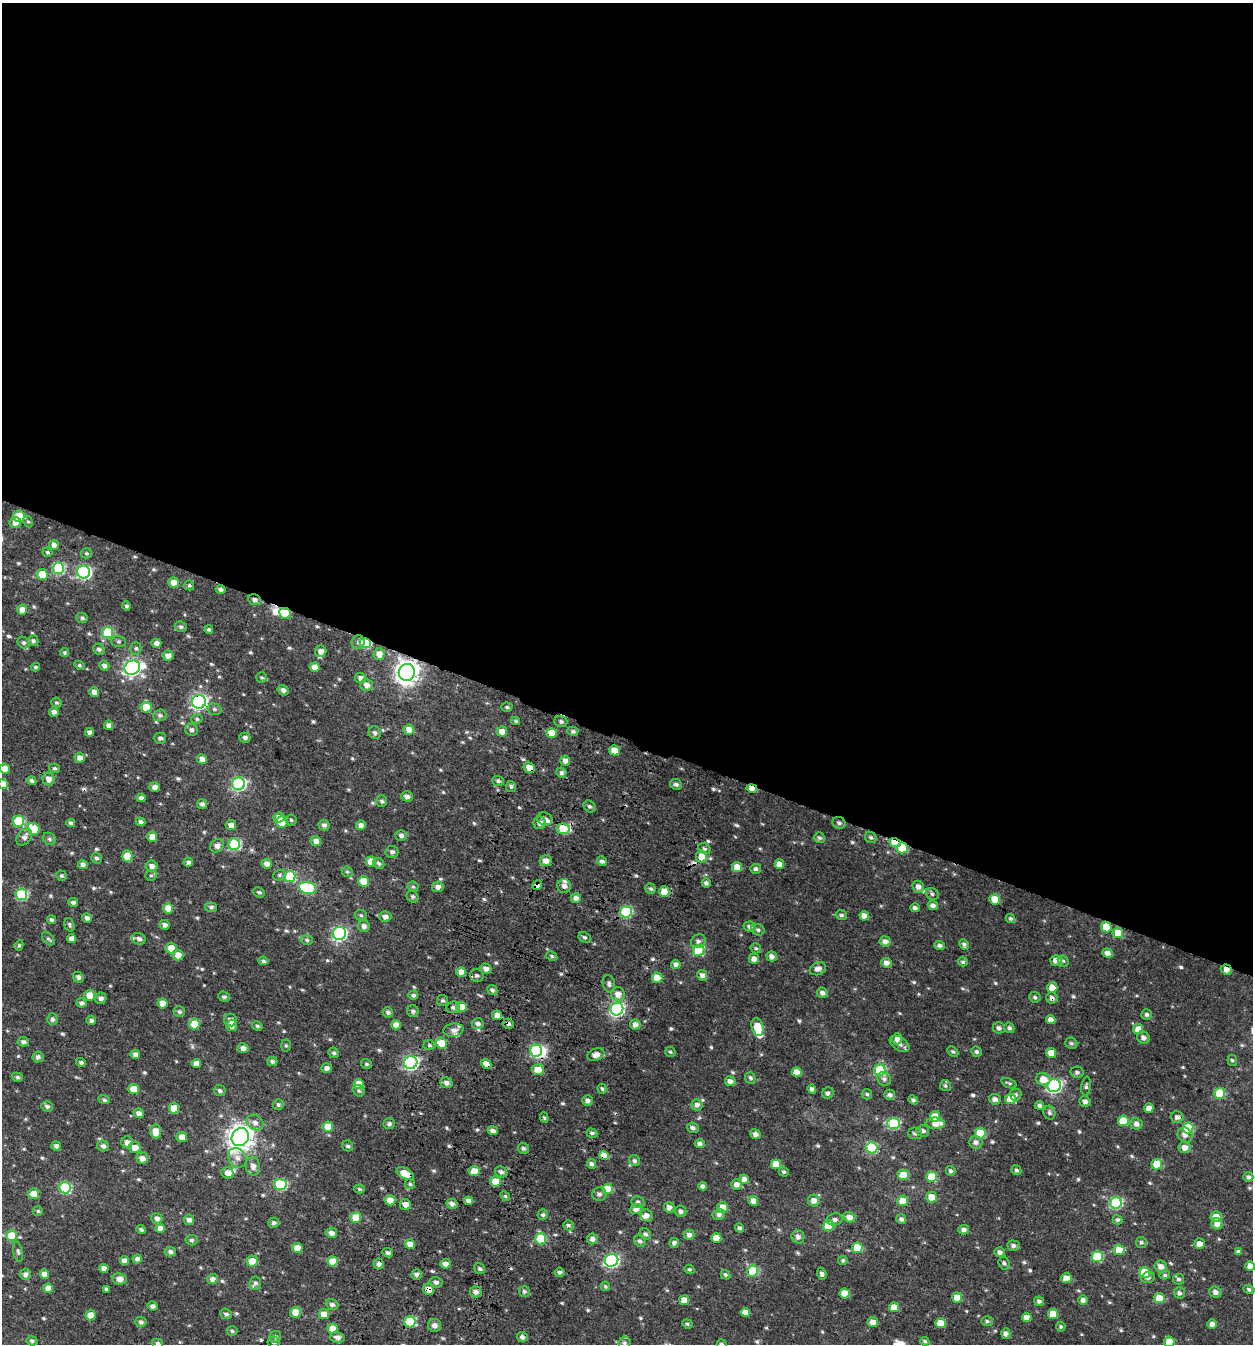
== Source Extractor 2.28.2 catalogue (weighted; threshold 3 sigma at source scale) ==
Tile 3 of 4 x 4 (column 3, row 1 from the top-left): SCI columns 2832-4082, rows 4084-5425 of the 5726 x 5472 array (HDU 1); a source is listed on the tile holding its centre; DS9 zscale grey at full resolution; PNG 1255 x 1346 px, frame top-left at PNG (2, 3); each listed source drawn as its Kron ellipse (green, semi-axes under 4 px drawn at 4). Shown black and unused: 55% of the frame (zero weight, under 3 of 4 exposures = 6% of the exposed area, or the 3 px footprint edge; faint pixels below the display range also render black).
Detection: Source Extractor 2.28.2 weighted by HDU 2 'WHT'; one run over the whole footprint, this tile lists its part. Background 0.00562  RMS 0.0041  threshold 0.0184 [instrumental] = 3 sigma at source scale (4.5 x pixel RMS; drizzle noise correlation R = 1.50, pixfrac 1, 0.0396/0.0396 arcsec/px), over >= 5 px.
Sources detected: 633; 1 too faint to see at this stretch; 3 inside a brighter object's white glare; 4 cosmic-ray / hot-pixel residue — neither listed nor drawn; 8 inside a brighter listed object's ellipse — not listed separately; of the other 617, all 500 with FLUX_AUTO >= 0.653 (the completeness limit of this list) listed and drawn (117 fainter detections not listed), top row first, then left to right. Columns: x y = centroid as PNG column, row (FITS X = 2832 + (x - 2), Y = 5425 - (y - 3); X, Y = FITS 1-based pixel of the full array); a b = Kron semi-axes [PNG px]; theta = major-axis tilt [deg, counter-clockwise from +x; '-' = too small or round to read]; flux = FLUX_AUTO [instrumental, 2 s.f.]
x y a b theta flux
19 516 6 5 - 11
15 522 6 5 - 3.1
28 522 6 4 -61 0.66
54 545 5 5 - 1.9
47 552 5 4 - 0.68
86 553 5 5 - 0.66
58 568 6 6 - 35
84 572 6 6 - 65
42 575 6 5 - 5.8
174 582 5 5 - 3.8
189 585 5 5 - 0.75
221 589 5 4 - 1.3
254 600 7 5 -20 1.4
126 606 5 4 - 0.85
22 609 5 5 - 3.1
285 613 6 5 - 6.1
82 618 6 5 - 1
181 627 6 5 - 0.99
209 630 4 3 - 0.81
108 632 5 5 - 22
33 641 5 5 - 0.93
119 641 7 5 -1 0.76
358 642 7 6 - 1.4
23 643 6 5 - 1
156 643 5 4 - 2.1
365 643 6 5 - 25
136 648 6 5 - 0.9
99 649 6 5 - 1.1
321 651 6 5 - 2.6
64 653 4 4 - 0.71
379 654 6 5 - 3.6
168 656 5 5 - 2.5
79 665 5 4 - 0.67
104 666 5 4 - 1.5
35 667 4 3 - 0.71
314 667 5 5 - 3.3
132 668 8 7 - 130
407 672 8 8 - 310
262 678 5 5 - 0.7
360 678 6 5 - 2
366 685 6 6 - 2.4
283 690 6 5 - 1.5
94 692 5 5 - 2.9
199 702 7 6 - 100
56 703 5 5 - 0.67
146 707 5 5 - 6.9
507 707 5 4 - 0.76
214 709 7 5 -15 0.89
54 712 5 5 - 1.6
160 715 7 6 - 1.1
197 719 6 5 - 0.76
516 721 4 4 - 0.74
561 721 6 5 - 0.98
109 725 4 4 - 2
191 730 6 6 - 1.2
409 730 5 5 - 3.9
502 731 5 5 - 3.6
573 731 5 4 - 0.93
89 732 4 4 - 1.6
375 733 6 6 - 1.2
551 733 5 5 - 5.6
160 738 6 5 - 1.1
245 738 5 5 - 1.1
614 750 5 5 - 6.3
79 758 5 5 - 2.5
202 759 5 4 - 3
565 761 5 5 - 2.3
54 768 5 4 - 0.79
529 768 6 5 - 3
5 769 5 5 - 3.4
561 773 5 5 - 1
49 779 6 6 - 2.6
32 781 4 4 - 1.2
498 781 6 4 -19 0.87
3 784 5 5 - 6.4
238 784 6 6 - 65
676 784 6 5 - 1.3
511 786 5 5 - 0.9
155 787 5 5 - 1.9
752 788 5 4 - 3.8
407 796 6 5 - 1.9
141 798 4 4 - 1.5
382 801 6 5 - 0.88
202 804 5 5 - 1.3
589 806 6 5 - 0.94
279 817 5 5 - 3.8
545 819 8 6 -18 1.5
291 820 5 5 - 0.75
19 821 5 5 - 23
141 822 5 4 - 1.3
282 822 5 5 - 8.5
71 823 4 4 - 1.1
540 823 6 6 - 2.2
839 823 7 5 -24 1.1
231 825 5 5 - 2.2
324 825 5 5 - 1.4
361 825 5 4 - 2.3
34 829 6 5 - 9.4
563 829 6 5 - 15
401 836 6 5 - 1.3
24 837 9 6 52 1.9
152 837 5 5 - 4.1
871 837 6 5 - 0.84
819 838 6 5 - 0.84
49 839 7 6 - 0.93
316 841 5 5 - 2.6
895 842 6 4 -21 12
234 844 6 5 - 34
217 846 7 6 - 2.1
902 848 6 5 - 15
704 849 6 5 - 0.9
392 852 6 6 - 1.3
127 856 6 5 - 7.9
702 856 6 5 - 4.8
96 858 5 5 - 0.96
371 861 5 5 - 6.4
546 861 6 5 - 2.9
602 861 5 4 - 1.2
188 862 5 4 - 1.4
379 863 6 5 - 1.2
83 864 5 4 - 1.4
267 864 5 5 - 2.1
779 864 5 4 - 2.7
152 866 6 6 - 2.1
737 867 5 5 - 4
756 869 5 4 - 1.2
347 872 6 5 - 0.66
151 875 6 5 - 0.7
279 875 6 5 - 0.78
62 876 5 5 - 0.73
290 876 5 5 - 26
364 881 5 5 - 9.4
706 883 4 4 - 1.1
537 885 5 4 - 2
564 886 7 7 - 1.9
413 887 5 5 - 0.72
438 887 6 5 - 2
918 887 6 5 - 2.1
308 888 9 6 -13 30
651 889 5 5 - 0.84
664 891 5 5 - 6.6
259 892 6 5 - 0.79
21 894 6 5 - 34
932 894 7 5 -38 0.89
413 896 6 5 - 0.96
576 898 5 5 - 2
995 899 5 5 - 6.7
73 902 5 4 - 1.1
933 905 5 4 - 1.4
211 907 6 5 - 1.1
168 908 5 5 - 5.2
915 908 5 4 - 1.3
626 912 6 5 - 30
361 915 6 5 - 0.76
841 915 6 4 -9 0.9
864 916 5 4 - 2.7
385 917 6 5 - 1.7
87 918 5 4 - 1.6
1011 919 5 4 - 0.68
51 920 5 4 - 0.86
69 925 7 5 -72 0.84
165 925 5 4 - 1.6
364 926 6 5 - 1.7
750 927 6 5 - 1.4
1106 927 5 5 - 5.6
758 930 7 5 -25 0.94
1118 933 5 5 - 6.6
339 934 6 6 - 76
584 937 6 5 - 0.85
72 938 4 4 - 2.4
48 939 8 5 -50 0.83
139 939 7 5 -21 1.3
307 940 6 5 - 0.86
698 941 8 6 32 1.3
885 941 5 5 - 2
964 944 5 4 - 1
19 945 5 4 - 0.69
940 945 5 4 - 1.2
171 948 5 5 - 5.5
756 948 5 5 - 0.71
699 951 6 5 - 27
1107 953 5 4 - 2.3
178 955 5 5 - 3.6
552 956 6 4 -28 0.66
772 956 5 5 - 2.1
754 959 5 5 - 2.4
1056 960 6 5 - 2.7
263 961 5 4 - 0.82
1063 961 6 5 - 0.68
963 962 5 4 - 0.75
886 963 5 5 - 2.2
676 964 5 4 - 1.7
486 969 6 5 - 2.2
818 969 8 6 24 2.4
1226 969 5 5 - 2.4
461 972 5 4 - 3.3
477 975 7 6 - 1.1
702 975 5 5 - 1.9
78 977 5 5 - 1.4
657 978 5 5 - 6
609 984 9 6 -77 1.2
1052 987 5 5 - 3.7
492 990 5 5 - 1.1
822 993 5 5 - 1.7
618 994 7 7 - 3.3
90 995 5 5 - 5
413 995 5 4 - 1.2
224 997 6 5 - 0.9
1035 997 5 5 - 0.98
101 998 6 5 - 1.7
1052 998 6 5 - 1.4
443 1000 6 5 - 0.86
82 1003 5 4 - 1.4
163 1003 5 5 - 4.9
453 1007 7 6 - 1.3
461 1007 5 5 - 6.3
617 1009 6 6 - 80
413 1011 6 5 - 1.2
179 1012 5 5 - 0.83
388 1012 5 5 - 1.1
1147 1014 5 5 - 1
497 1015 5 4 - 2.6
52 1019 6 5 - 1.2
91 1020 5 4 - 1.1
231 1020 7 6 - 2.2
1051 1020 5 4 - 2.1
194 1024 5 5 - 10
478 1024 6 5 - 1.3
508 1024 5 5 - 1.3
635 1024 5 5 - 2.2
232 1025 6 5 - 2.6
396 1025 5 4 - 3.3
257 1026 5 4 - 0.7
757 1027 9 6 -77 8.8
999 1028 6 5 - 1.3
1009 1028 5 5 - 1.1
1138 1029 5 5 - 4.3
453 1030 10 6 9 1.8
1143 1038 6 6 - 1.7
897 1039 5 5 - 1.9
23 1042 6 4 -5 1.2
441 1043 6 5 - 6.7
1071 1043 6 5 - 0.92
899 1044 11 6 -35 1.7
286 1045 6 5 - 0.66
429 1045 6 5 - 0.74
243 1048 5 5 - 2.1
536 1051 6 5 - 31
953 1051 6 4 -46 0.7
670 1052 5 5 - 0.68
977 1052 5 5 - 0.98
334 1053 5 5 - 0.89
1051 1053 5 5 - 4.1
135 1055 5 4 - 1.9
596 1055 9 6 20 3.1
38 1057 5 5 - 1.3
1232 1060 5 4 - 0.67
272 1061 5 4 - 0.85
81 1062 5 4 - 1
196 1063 4 4 - 2.6
411 1063 6 6 - 82
366 1064 6 5 - 0.78
486 1064 5 4 - 3.1
327 1068 5 5 - 1.9
538 1070 6 5 - 6
880 1070 5 5 - 27
796 1072 5 4 - 3.9
1077 1072 6 5 - 1
17 1077 5 4 - 0.74
750 1078 6 5 - 1
884 1079 7 6 - 1.3
1043 1079 7 6 - 4.6
730 1081 5 5 - 1.8
446 1083 6 5 - 1.5
1009 1083 8 4 -22 0.77
359 1084 5 5 - 6.1
945 1086 5 5 - 0.75
1054 1086 7 6 - 74
1086 1086 9 5 83 0.95
134 1089 5 5 - 5.4
602 1089 5 4 - 0.75
812 1089 4 4 - 1.4
220 1091 6 5 - 1.1
359 1091 6 5 - 0.7
828 1093 6 5 - 1.1
1220 1093 5 5 - 17
867 1094 5 5 - 0.71
890 1095 5 5 - 1.4
1016 1095 6 6 - 0.92
995 1099 6 5 - 1.7
1010 1099 5 5 - 6.1
104 1100 6 4 -21 0.87
913 1100 5 4 - 0.92
587 1101 5 5 - 1.5
1085 1101 5 5 - 1.6
278 1104 5 5 - 0.95
697 1105 5 5 - 1.8
1039 1105 5 4 - 1.4
47 1106 6 5 - 1.1
174 1108 5 5 - 7.8
1149 1108 5 4 - 2.8
139 1113 5 5 - 2.1
1049 1113 7 6 - 1
935 1116 5 5 - 6.7
1177 1117 6 5 - 1.7
544 1118 5 4 - 0.7
1123 1121 5 5 - 11
255 1122 9 7 -32 2.1
893 1123 6 5 - 31
935 1123 9 5 -2 5.3
389 1124 6 5 - 1.1
1136 1124 6 5 - 2
328 1127 5 5 - 7.8
693 1128 6 5 - 1.3
1188 1128 5 5 - 15
156 1131 7 5 -84 5.2
493 1131 5 4 - 1.3
923 1131 6 5 - 1.8
592 1133 5 4 - 0.92
915 1133 7 6 - 1.2
980 1133 5 5 - 13
755 1134 5 5 - 1.6
1185 1135 8 7 - 1.9
182 1137 5 5 - 3.3
240 1137 9 8 - 380
127 1142 6 5 - 2.2
976 1142 7 6 - 1.8
700 1144 5 4 - 1.4
56 1146 5 4 - 1.3
103 1146 6 5 - 1.4
348 1146 6 5 - 0.87
135 1147 6 5 - 3.1
1185 1147 6 5 - 2.7
523 1148 6 5 - 0.95
872 1148 5 5 - 27
604 1156 5 4 - 4.6
142 1158 6 5 - 2.3
237 1158 10 8 -51 2.4
634 1161 6 5 - 1.1
591 1164 5 4 - 1.2
776 1164 5 5 - 6.4
1157 1164 5 5 - 10
253 1166 9 7 -79 2.2
1016 1170 5 5 - 0.86
474 1171 5 5 - 6
951 1171 5 4 - 1.2
501 1172 6 5 - 1.4
784 1172 5 4 - 0.72
227 1173 6 5 - 2.3
405 1173 9 5 -26 5.8
903 1175 5 5 - 6.1
932 1177 5 5 - 12
1248 1177 5 4 - 1.3
744 1179 5 5 - 2.4
495 1181 5 5 - 5.3
280 1184 6 5 - 35
410 1184 5 5 - 0.73
736 1184 5 5 - 2.5
703 1186 4 4 - 1.5
65 1188 6 6 - 35
359 1189 5 4 - 0.7
607 1189 5 5 - 8.6
34 1194 5 5 - 4.8
599 1194 7 7 - 1.2
505 1196 5 4 - 0.68
932 1197 5 5 - 4.7
390 1200 5 5 - 5.5
814 1200 6 5 - 2.6
468 1201 4 4 - 1.7
753 1201 5 5 - 2.5
903 1201 5 5 - 5.9
638 1202 7 5 -34 1.1
1116 1203 6 6 - 40
405 1204 5 5 - 2.6
452 1204 5 4 - 1.4
669 1207 5 5 - 1.9
723 1207 5 5 - 5.5
636 1209 6 5 - 2.3
38 1211 5 4 - 0.66
681 1211 6 5 - 1.4
719 1214 6 5 - 1.3
543 1215 5 5 - 0.95
647 1215 6 5 - 1.8
356 1217 5 5 - 7.6
850 1217 6 5 - 2.8
1216 1217 5 5 - 4.2
157 1218 5 5 - 1.7
835 1219 8 6 13 1.4
901 1219 5 5 - 1.2
189 1220 5 5 - 1.4
1117 1220 5 4 - 0.91
274 1223 5 5 - 1.2
1217 1224 5 5 - 3
568 1225 5 5 - 0.9
828 1226 6 5 - 11
160 1228 4 4 - 2.9
740 1228 4 4 - 1
141 1229 4 3 - 0.98
964 1230 5 4 - 1.4
331 1233 6 5 - 2
645 1234 6 5 - 1.1
689 1235 5 5 - 1.9
11 1236 5 5 - 11
798 1237 6 6 - 1.8
716 1238 5 5 - 4.4
540 1239 5 5 - 19
592 1239 5 5 - 1.7
191 1240 6 5 - 0.85
640 1241 6 5 - 1.1
1141 1242 5 5 - 1
674 1243 5 4 - 1.5
410 1244 5 4 - 2.8
1199 1244 5 5 - 2.6
1013 1246 6 5 - 1.3
297 1248 5 5 - 4.6
857 1248 5 5 - 11
1119 1250 5 5 - 7.2
18 1252 10 5 -79 0.95
170 1252 6 5 - 1.3
1000 1252 5 5 - 1.6
1238 1252 4 4 - 1.2
388 1253 5 4 - 1.1
1097 1256 5 5 - 18
137 1259 5 4 - 1.5
611 1260 7 6 - 78
843 1260 5 4 - 0.87
124 1261 4 4 - 2.5
252 1261 5 5 - 6.1
333 1261 5 5 - 7.5
1004 1263 6 5 - 0.84
379 1264 5 5 - 1.8
446 1264 5 5 - 2.4
1250 1266 5 4 - 3.5
1161 1267 6 5 - 2.7
104 1268 4 4 - 2.7
480 1269 6 5 - 0.83
689 1269 5 4 - 0.67
753 1271 5 5 - 20
559 1272 5 4 - 0.94
1144 1272 5 5 - 11
25 1274 5 5 - 1.6
44 1274 5 4 - 2.8
416 1274 5 5 - 1.3
822 1274 6 4 -70 1.2
725 1275 5 4 - 0.82
1165 1275 5 4 - 0.73
1148 1277 7 5 23 1.4
1066 1278 6 5 - 3.3
120 1279 7 5 -9 2.6
212 1279 5 5 - 1.9
1179 1279 5 5 - 0.9
436 1282 6 5 - 1.2
255 1283 6 6 - 1
605 1286 5 4 - 0.74
48 1288 5 4 - 3.5
106 1289 4 3 - 0.74
429 1289 6 5 - 2.5
1249 1289 5 4 - 0.88
524 1291 5 5 - 0.88
476 1292 6 5 - 2
1215 1292 6 5 - 1.6
845 1293 5 5 - 5.9
1179 1293 5 5 - 1.3
957 1298 5 5 - 5.9
1159 1298 5 5 - 7.5
684 1300 5 5 - 3.8
1083 1300 4 4 - 1.6
1039 1301 5 4 - 1.1
332 1304 6 5 - 1.2
153 1306 5 4 - 1.4
894 1307 5 5 - 5.2
295 1312 5 5 - 4.8
745 1312 4 4 - 2.9
226 1314 6 5 - 1
324 1314 5 5 - 4.4
1053 1314 5 5 - 6
90 1315 5 5 - 5.5
1027 1317 4 4 - 2.6
987 1321 5 5 - 0.77
141 1322 5 5 - 1.1
410 1322 5 5 - 19
873 1322 5 5 - 2.7
941 1323 5 5 - 7.2
687 1324 5 4 - 0.65
1212 1324 5 4 - 1.9
434 1325 6 6 - 2.1
1061 1327 5 5 - 0.69
333 1328 5 5 - 5.1
232 1331 5 4 - 0.7
1006 1333 5 4 - 1.5
275 1337 6 5 - 0.88
337 1337 8 5 -10 1.6
522 1337 5 5 - 1.5
32 1341 5 4 - 0.85
925 1341 5 4 - 0.78
273 1342 6 5 - 0.87
1169 1342 5 5 - 5.9
157 1343 6 5 - 1.3
624 1343 6 5 - 0.97
722 1344 5 5 - 0.76
Overlapping masked pixels (flux is a lower limit): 20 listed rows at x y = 254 600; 285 613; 365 643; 407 672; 199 702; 529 768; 752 788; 839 823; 895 842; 902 848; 537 885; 1106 927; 1226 969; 1052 998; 508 1024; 486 1064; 604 1156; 405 1173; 540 1239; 429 1289
Isophote crosses this tile's border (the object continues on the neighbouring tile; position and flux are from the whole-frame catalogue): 5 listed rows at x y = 3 784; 1250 1266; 1169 1342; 157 1343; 722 1344